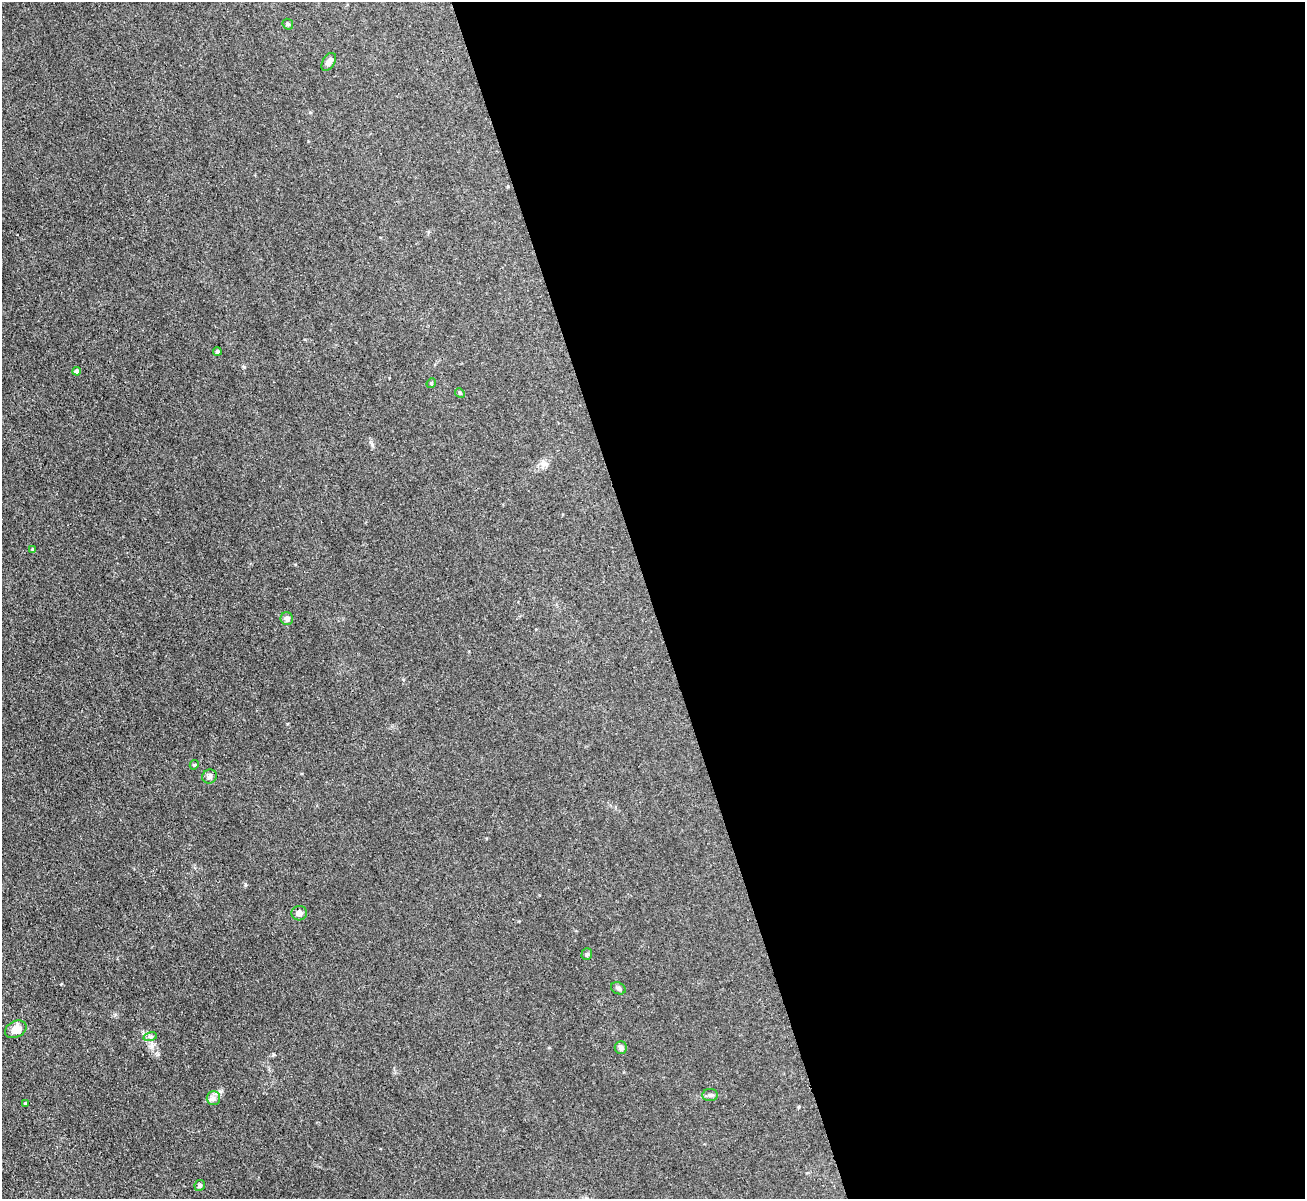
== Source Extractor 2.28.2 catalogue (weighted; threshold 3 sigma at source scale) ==
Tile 8 of 4 x 4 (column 4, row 2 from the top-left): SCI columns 3911-5213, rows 2537-3733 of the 5214 x 5196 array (HDU 1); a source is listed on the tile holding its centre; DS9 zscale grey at full resolution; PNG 1307 x 1201 px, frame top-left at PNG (2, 2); each listed source drawn as its Kron ellipse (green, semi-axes under 4 px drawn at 4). Shown black and unused: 50% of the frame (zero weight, under 3 of 4 exposures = <1% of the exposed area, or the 3 px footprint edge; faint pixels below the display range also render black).
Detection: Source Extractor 2.28.2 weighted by HDU 2 'WHT'; one run over the whole footprint, this tile lists its part. Background 0.0411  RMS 0.0057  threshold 0.0255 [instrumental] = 3 sigma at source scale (4.5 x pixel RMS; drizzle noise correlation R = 1.50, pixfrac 1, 0.05/0.05 arcsec/px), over >= 5 px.
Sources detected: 20; all 20 listed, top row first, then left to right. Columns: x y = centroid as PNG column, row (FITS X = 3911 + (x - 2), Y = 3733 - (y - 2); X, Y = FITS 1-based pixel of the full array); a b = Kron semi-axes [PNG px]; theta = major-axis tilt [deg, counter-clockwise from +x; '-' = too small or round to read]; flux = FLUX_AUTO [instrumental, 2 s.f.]
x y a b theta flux
288 24 6 5 - 0.75
329 62 10 6 58 2.5
217 351 4 4 - 1.1
77 371 4 4 - 3.6
431 383 5 4 - 0.68
460 393 5 4 - 0.64
33 549 3 3 - 0.8
287 619 6 6 - 2.3
194 765 5 3 - 0.57
209 776 7 6 - 1.9
299 913 8 7 - 2.3
587 954 6 5 - 0.99
618 988 8 5 -26 1.3
16 1029 11 8 28 6.5
150 1037 7 4 17 1.1
621 1048 6 6 - 2
710 1095 8 6 -1 1.4
213 1098 7 6 - 1.9
25 1103 3 3 - 0.45
200 1185 5 5 - 1.5
Unlisted compact peaks at least as high as the median listed source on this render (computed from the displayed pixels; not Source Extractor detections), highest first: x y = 244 367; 245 884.